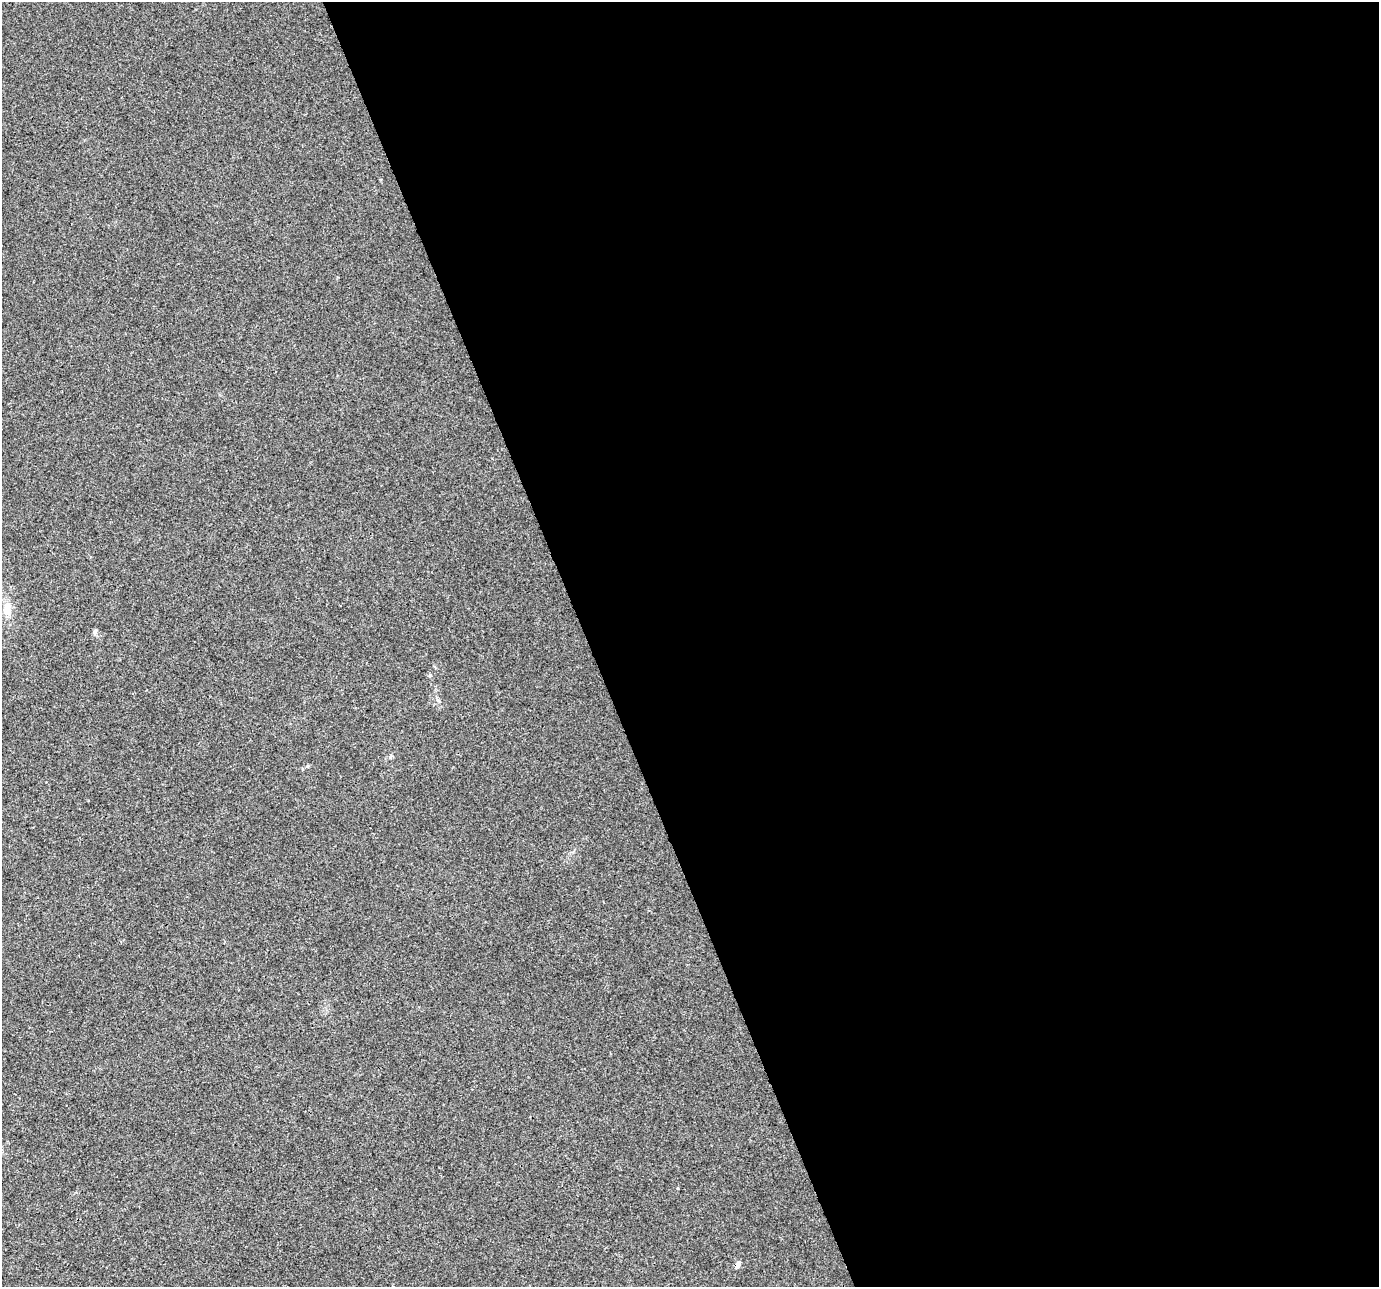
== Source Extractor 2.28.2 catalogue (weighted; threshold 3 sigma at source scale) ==
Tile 8 of 4 x 4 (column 4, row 2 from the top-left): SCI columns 4133-5509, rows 2704-3988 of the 5509 x 5350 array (HDU 1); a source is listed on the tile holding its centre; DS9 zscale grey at full resolution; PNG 1381 x 1289 px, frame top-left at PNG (2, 2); no overlay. Shown black and unused: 57% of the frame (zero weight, under 3 of 4 exposures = <1% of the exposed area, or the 3 px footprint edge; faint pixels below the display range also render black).
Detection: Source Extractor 2.28.2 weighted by HDU 2 'WHT'; one run over the whole footprint, this tile lists its part. Background 0.011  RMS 0.003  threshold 0.0136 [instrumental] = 3 sigma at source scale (4.5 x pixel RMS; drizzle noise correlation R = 1.50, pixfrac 1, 0.0396/0.0396 arcsec/px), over >= 5 px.
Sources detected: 3; all 3 listed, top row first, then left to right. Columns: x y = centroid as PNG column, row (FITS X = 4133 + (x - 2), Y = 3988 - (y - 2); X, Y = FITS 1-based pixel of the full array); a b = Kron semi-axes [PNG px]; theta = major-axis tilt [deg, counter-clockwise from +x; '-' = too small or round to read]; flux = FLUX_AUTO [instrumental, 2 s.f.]
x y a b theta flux
7 609 17 11 81 3.3
95 631 8 5 76 0.63
738 1265 10 5 57 1
Overlapping masked pixels (flux is a lower limit): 1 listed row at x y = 738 1265